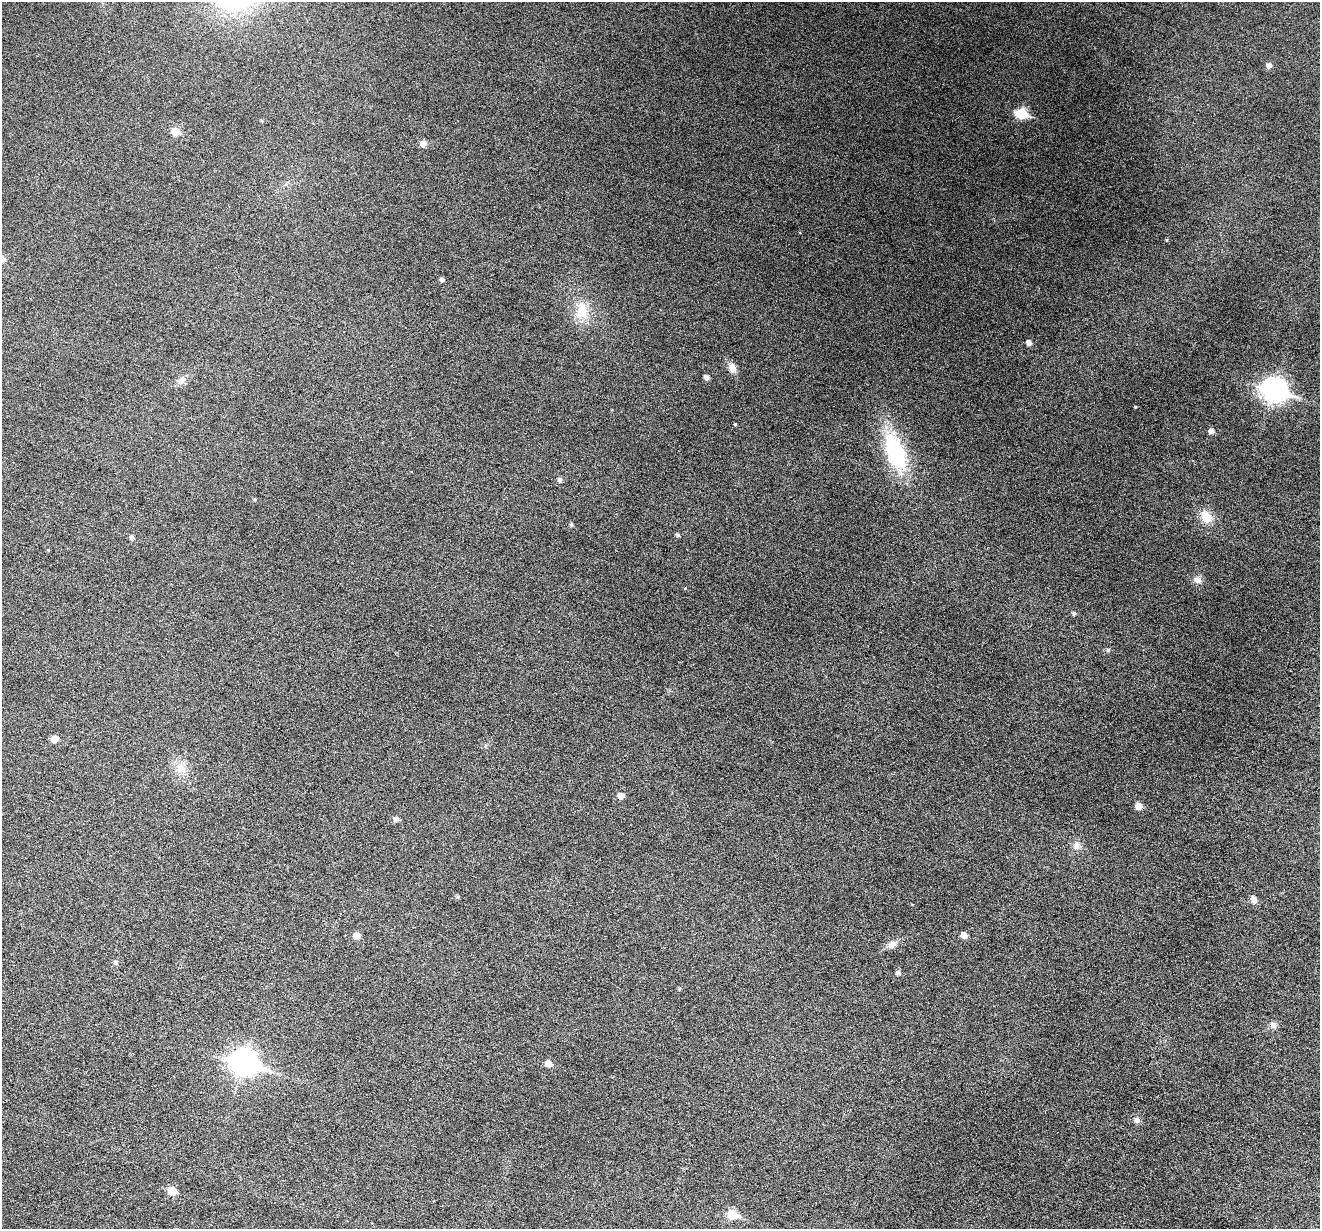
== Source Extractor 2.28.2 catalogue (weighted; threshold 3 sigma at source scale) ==
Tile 7 of 4 x 4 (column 3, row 2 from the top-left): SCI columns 2639-3956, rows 2708-3934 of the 5274 x 5288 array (HDU 1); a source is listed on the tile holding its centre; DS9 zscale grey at full resolution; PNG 1322 x 1231 px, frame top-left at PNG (2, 2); no overlay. Nothing masked; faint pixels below the display range render black.
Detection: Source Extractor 2.28.2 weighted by HDU 2 'WHT'; one run over the whole footprint, this tile lists its part. Background 0.0501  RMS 0.0057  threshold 0.0234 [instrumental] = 3 sigma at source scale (4.09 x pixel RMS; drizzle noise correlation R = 1.36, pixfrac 0.8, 0.05/0.05 arcsec/px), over >= 5 px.
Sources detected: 44; all 44 listed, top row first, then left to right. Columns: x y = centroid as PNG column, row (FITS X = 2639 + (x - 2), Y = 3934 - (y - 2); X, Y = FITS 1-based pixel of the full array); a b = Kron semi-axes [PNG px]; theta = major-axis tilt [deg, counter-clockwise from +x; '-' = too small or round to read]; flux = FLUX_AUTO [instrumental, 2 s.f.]
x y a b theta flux
1269 65 6 5 - 2.4
1021 114 7 6 - 31
175 131 6 6 - 9.6
423 143 6 5 - 3.8
1167 240 5 3 - 0.44
442 279 5 4 - 1.4
582 311 23 15 89 12
1029 343 5 5 - 2.5
732 368 10 8 -68 3.9
706 377 5 4 - 2
181 381 11 8 45 2.9
1274 389 11 8 -18 360
735 424 5 3 - 0.44
1211 431 5 5 - 2.6
895 452 44 20 -69 46
559 479 5 5 - 1.3
254 499 4 4 - 0.57
1206 517 18 13 -51 7.4
571 525 5 4 - 0.78
678 535 5 4 - 0.98
132 537 5 5 - 1.6
1197 580 10 8 -27 2.8
1074 613 5 5 - 0.99
1108 650 5 5 - 0.85
54 739 5 5 - 5.1
180 767 14 12 -58 6
621 796 6 5 - 4.2
1139 806 5 5 - 4.9
396 819 6 6 - 1.8
1077 845 10 9 - 2.8
458 897 5 5 - 0.78
1254 899 9 6 -77 2.9
356 935 6 6 - 4.2
964 935 5 5 - 4
892 944 12 8 36 3.3
116 962 6 5 - 1.2
898 973 6 5 - 1.4
679 989 5 4 - 0.57
1274 1025 9 8 - 2.1
244 1062 12 9 -17 380
549 1063 6 5 - 4.2
1137 1120 8 7 - 1.8
172 1191 6 6 - 10
733 1214 7 6 - 21